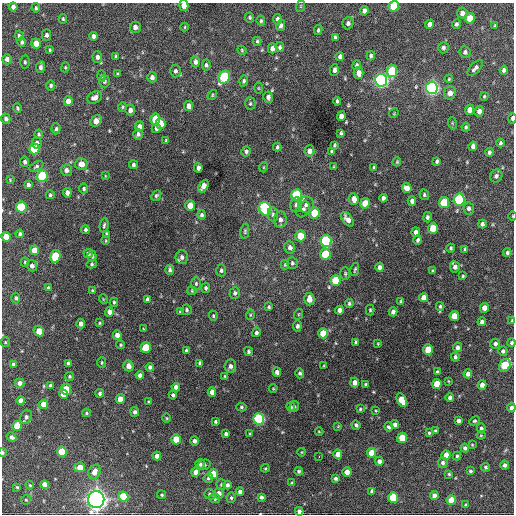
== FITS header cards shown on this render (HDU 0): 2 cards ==
NAXIS1  =                  512 / Axis length
NAXIS2  =                  512 / Axis length

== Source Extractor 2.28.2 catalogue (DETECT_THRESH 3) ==
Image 512 x 512 px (HDU 0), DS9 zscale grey, 1 PNG px = 1 image px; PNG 516 x 516 px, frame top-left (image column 1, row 512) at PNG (2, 3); each listed source drawn as its Kron ellipse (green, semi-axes under 4 px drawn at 4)
Background 1200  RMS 36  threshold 108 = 3 sigma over >= 5 px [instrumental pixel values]
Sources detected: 348; all 348 listed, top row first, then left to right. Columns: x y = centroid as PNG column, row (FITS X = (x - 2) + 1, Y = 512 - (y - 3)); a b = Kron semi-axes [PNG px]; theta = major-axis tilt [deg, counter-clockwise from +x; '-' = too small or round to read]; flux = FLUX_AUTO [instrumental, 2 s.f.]
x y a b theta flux
184 5 5 4 - 2.4e+04
301 6 6 3 72 2.4e+03
394 6 5 5 - 7.8e+04
13 7 4 4 - 9.7e+03
36 8 4 3 - 3.2e+03
364 11 5 4 - 9.0e+03
462 13 5 5 - 1.3e+04
250 17 5 4 - 3.4e+03
470 18 5 5 - 4.6e+04
63 19 4 4 - 3.3e+03
277 19 5 4 - 7.4e+03
261 21 5 4 - 3.2e+03
348 23 6 5 - 7.1e+03
430 24 4 4 - 1.1e+04
457 24 5 4 - 4.8e+03
281 26 5 4 - 7.7e+03
495 26 4 3 - 2.5e+03
135 27 5 5 - 1.1e+04
185 27 4 3 - 2.1e+03
318 30 5 3 - 3.4e+03
46 35 5 4 - 6.6e+03
19 36 5 4 - 4.7e+03
93 36 4 3 - 7.2e+03
335 37 4 3 - 4.7e+03
257 41 4 3 - 3.2e+03
22 42 5 4 - 4.5e+03
36 43 5 4 - 3.1e+04
280 47 5 4 - 5.5e+03
272 48 5 4 - 1.4e+04
443 48 5 5 - 6.0e+03
50 50 3 3 - 2.5e+03
242 50 5 4 - 2.8e+03
465 52 6 5 - 6.6e+03
116 56 4 4 - 2.7e+03
340 56 4 4 - 7.3e+03
371 56 4 3 - 4.4e+03
97 57 6 5 - 8.9e+03
7 59 5 5 - 8.6e+03
25 62 6 4 -89 3.9e+03
195 62 5 4 - 9.5e+03
206 65 5 4 - 4.9e+03
357 65 5 4 - 4.3e+03
41 67 6 4 80 6.6e+03
65 67 5 4 - 2.7e+03
475 68 10 4 47 7.9e+03
334 70 6 4 86 6.5e+03
504 70 4 4 - 7.5e+03
175 71 6 5 - 6.3e+03
392 71 6 5 - 1.2e+05
359 73 6 5 - 1.5e+04
117 74 4 3 - 2.7e+03
101 76 5 3 - 3.1e+03
152 77 5 4 - 8.5e+03
224 77 7 5 60 1.9e+05
449 79 4 3 - 2.4e+03
381 80 6 6 - 8.0e+05
104 81 6 5 - 5.7e+03
244 81 5 4 - 4.4e+03
51 85 5 4 - 5.0e+03
258 88 5 3 - 2.3e+03
432 88 6 6 - 7.8e+05
450 93 6 6 - 1.6e+04
212 95 5 4 - 2.9e+03
484 96 4 3 - 2.6e+03
95 97 8 5 27 1.2e+04
268 97 6 4 -79 7.7e+03
68 101 5 4 - 1.6e+04
337 101 4 3 - 4.2e+03
250 104 6 5 - 4.2e+03
189 106 5 4 - 1.1e+04
122 107 4 4 - 2.9e+03
17 108 5 3 - 3.4e+03
130 110 5 4 - 1.0e+04
470 110 5 4 - 2.1e+04
479 111 5 4 - 1.2e+04
394 113 5 4 - 2.2e+03
341 116 5 4 - 1.5e+04
512 118 5 3 - 6.9e+03
6 119 5 4 - 7.1e+03
155 119 5 5 - 5.2e+04
96 121 6 5 - 2.3e+04
161 123 5 5 - 3.4e+04
452 123 6 4 -72 2.7e+03
140 126 5 4 - 1.0e+04
466 127 4 3 - 3.8e+03
156 128 5 4 - 6.6e+03
56 129 6 4 86 4.4e+03
341 133 4 3 - 3.7e+03
39 134 4 4 - 3.3e+03
138 134 5 5 - 6.6e+03
166 141 4 3 - 3.1e+03
37 143 6 5 - 6.4e+03
500 143 4 3 - 4.1e+03
334 145 4 3 - 2.8e+03
473 146 4 4 - 1.0e+04
277 147 4 3 - 3.8e+03
34 149 5 5 - 1.0e+05
246 151 5 5 - 4.9e+03
309 151 5 5 - 1.1e+04
332 151 3 3 - 3.2e+03
489 152 4 3 - 5.1e+03
437 161 4 3 - 4.1e+03
25 162 5 4 - 5.9e+03
397 162 5 3 - 2.5e+03
81 164 6 6 - 1.8e+04
133 165 4 4 - 4.6e+03
36 166 7 4 29 4.2e+03
334 166 3 2 - 1.9e+03
264 167 5 3 - 2.1e+03
198 168 5 4 - 9.9e+03
374 168 4 3 - 3.6e+03
66 170 5 5 - 8.3e+03
42 176 6 5 - 1.7e+05
105 176 4 2 - 1.7e+03
496 176 6 6 - 7.9e+03
10 180 4 3 - 2.0e+03
28 185 4 4 - 7.2e+03
203 186 7 4 62 2.8e+04
407 188 5 4 - 1.8e+04
84 189 5 4 - 4.2e+03
67 193 5 4 - 1.0e+04
50 195 4 4 - 4.0e+03
156 195 6 4 50 3.5e+03
296 195 6 5 - 1.6e+05
424 195 5 5 - 4.5e+03
383 198 4 4 - 6.3e+03
354 199 6 4 -84 2.0e+04
459 199 6 5 - 2.4e+05
412 201 4 4 - 7.3e+03
365 203 5 5 - 3.8e+04
444 203 5 5 - 9.6e+04
296 205 7 6 - 8.6e+03
306 205 8 8 - 9.5e+03
190 206 5 4 - 3.2e+04
21 207 5 5 - 1.4e+05
469 208 6 5 - 7.5e+03
265 209 7 5 -66 2.3e+05
303 209 8 6 59 7.5e+03
314 213 6 5 - 6.5e+04
273 214 7 5 -81 5.8e+03
202 215 4 4 - 4.6e+03
512 216 4 3 - 1.6e+03
427 217 5 4 - 5.7e+03
347 219 8 4 -53 1.5e+04
280 220 8 6 -90 1.1e+04
482 224 4 4 - 5.9e+03
104 225 7 4 82 3.9e+03
433 228 5 5 - 6.7e+04
85 230 4 4 - 4.6e+03
245 231 8 4 78 3.7e+03
416 232 4 4 - 8.3e+03
20 234 4 3 - 4.6e+03
106 234 4 3 - 4.9e+03
300 236 5 5 - 4.3e+04
6 237 5 4 - 3.1e+04
106 240 4 3 - 2.0e+03
418 240 4 3 - 5.5e+03
326 241 6 5 - 2.4e+05
290 247 6 5 - 9.3e+03
451 248 4 3 - 3.7e+03
465 249 4 3 - 4.6e+03
34 250 5 4 - 2.9e+04
88 253 5 4 - 5.9e+03
507 253 4 4 - 4.7e+03
325 254 5 5 - 9.9e+04
55 256 6 5 - 1.0e+05
92 256 5 4 - 5.5e+03
182 257 7 6 - 9.1e+03
25 262 4 4 - 3.0e+03
292 263 6 5 - 4.9e+03
92 264 5 4 - 3.6e+03
285 265 5 4 - 2.7e+03
32 266 5 5 - 8.8e+03
380 267 4 4 - 7.5e+03
455 267 6 5 - 1.0e+04
355 269 6 3 79 3.3e+03
170 270 5 3 - 5.4e+03
221 270 6 5 - 5.0e+03
433 271 4 3 - 3.4e+03
345 274 6 5 - 3.9e+03
463 276 3 3 - 3.0e+03
335 280 5 5 - 7.2e+04
196 284 7 5 89 4.1e+03
48 288 4 3 - 3.2e+03
206 288 5 4 - 4.7e+03
93 291 4 3 - 3.4e+03
192 291 4 4 - 2.6e+03
235 293 6 5 - 5.7e+03
423 297 5 4 - 1.7e+04
16 298 5 4 - 4.8e+03
103 299 5 3 - 1.8e+03
147 299 4 3 - 5.2e+03
309 299 6 5 - 2.0e+04
114 302 4 4 - 3.4e+03
401 302 4 3 - 4.1e+03
349 303 4 4 - 3.7e+03
440 306 4 3 - 3.8e+03
269 307 4 4 - 3.2e+03
485 308 5 4 - 2.0e+04
187 310 5 5 - 4.6e+03
339 310 4 4 - 1.1e+04
370 310 5 4 - 3.1e+03
180 311 3 3 - 3.4e+03
109 312 5 4 - 1.7e+04
393 312 4 4 - 9.0e+03
299 314 5 3 - 2.3e+03
250 315 5 3 - 2.5e+03
213 316 5 4 - 2.8e+03
454 316 5 4 - 3.5e+04
512 321 4 3 - 2.5e+03
482 322 4 4 - 7.7e+03
100 323 3 3 - 2.2e+03
81 324 5 4 - 1.0e+04
297 326 5 4 - 6.2e+03
143 329 3 2 - 2.0e+03
39 331 5 4 - 4.9e+04
256 332 4 4 - 5.5e+03
323 333 5 5 - 4.7e+04
117 335 5 4 - 1.4e+04
5 342 5 4 - 2.6e+03
356 342 4 3 - 4.3e+03
512 343 4 4 - 4.7e+03
378 344 3 3 - 1.9e+03
495 344 5 5 - 7.2e+03
121 345 4 4 - 2.8e+03
146 347 5 5 - 7.8e+04
457 347 5 4 - 9.6e+03
428 350 5 5 - 5.9e+04
186 351 4 3 - 5.6e+03
248 351 4 4 - 4.5e+03
503 351 5 4 - 5.8e+03
455 357 4 4 - 4.6e+03
68 363 4 3 - 4.7e+03
102 363 5 4 - 2.9e+03
200 363 4 4 - 6.1e+03
13 364 4 3 - 5.4e+03
505 365 7 5 57 1.0e+05
128 366 5 5 - 1.7e+04
230 366 6 6 - 9.0e+03
324 366 3 2 - 2.2e+03
150 367 4 4 - 6.8e+03
277 372 4 4 - 1.1e+04
437 372 4 3 - 4.6e+03
300 373 5 4 - 4.4e+03
468 374 4 4 - 1.2e+04
140 375 4 4 - 9.9e+03
69 376 4 4 - 2.9e+03
225 376 4 3 - 2.0e+03
448 381 4 2 - 1.8e+03
355 382 5 4 - 1.3e+04
19 383 5 4 - 1.0e+04
437 384 5 4 - 5.0e+04
366 385 3 3 - 3.6e+03
482 385 5 4 - 1.4e+04
50 386 4 3 - 6.3e+03
176 387 4 4 - 1.1e+04
66 389 5 5 - 8.1e+04
273 389 4 3 - 1.9e+03
212 392 5 4 - 1.5e+04
100 393 4 4 - 4.9e+03
63 394 5 4 - 2.6e+04
173 395 4 3 - 5.7e+03
450 397 4 4 - 8.7e+03
120 399 5 4 - 2.4e+04
21 400 4 4 - 1.3e+04
402 400 7 4 -64 4.6e+04
149 402 4 3 - 2.3e+03
44 404 4 4 - 2.7e+04
294 406 5 5 - 3.4e+03
241 407 5 4 - 3.5e+03
291 407 4 4 - 3.7e+03
511 408 4 4 - 1.1e+04
360 409 4 4 - 2.7e+03
376 411 3 2 - 1.9e+03
135 412 5 4 - 6.1e+03
86 413 4 4 - 2.9e+03
26 417 7 5 69 7.8e+03
167 418 5 3 - 2.2e+03
259 419 5 5 - 3.3e+05
458 420 4 3 - 7.3e+03
474 421 5 4 - 3.6e+03
215 422 3 3 - 3.6e+03
395 424 4 4 - 1.0e+04
356 425 5 4 - 5.3e+03
17 426 5 5 - 4.6e+04
338 426 4 3 - 1.9e+03
389 427 5 4 - 4.8e+03
481 428 5 4 - 5.0e+03
435 431 3 3 - 2.9e+03
319 432 4 3 - 1.9e+03
429 433 4 4 - 3.0e+03
226 434 4 3 - 6.1e+03
250 434 4 3 - 2.5e+03
481 435 4 4 - 2.2e+03
12 437 5 4 - 6.6e+03
402 438 5 5 - 6.9e+04
176 439 5 5 - 5.0e+04
194 441 5 4 - 7.5e+03
472 445 3 3 - 1.8e+03
465 448 4 4 - 6.6e+03
3 452 4 2 - 3.8e+03
62 452 5 5 - 8.2e+04
302 452 4 3 - 1.8e+03
372 453 5 5 - 4.5e+04
338 454 4 4 - 1.7e+04
446 455 4 4 - 2.7e+04
157 456 4 4 - 1.1e+04
319 456 3 2 - 2.7e+03
457 456 4 3 - 3.6e+03
379 461 4 4 - 1.0e+04
443 463 5 5 - 6.1e+03
200 464 5 4 - 4.0e+03
204 465 6 5 - 3.7e+03
504 465 4 4 - 8.1e+03
80 467 5 4 - 2.8e+04
485 467 4 4 - 4.1e+03
265 468 4 3 - 2.4e+03
299 471 4 4 - 4.0e+03
470 471 3 3 - 3.3e+03
94 472 7 5 63 1.9e+04
196 472 5 4 - 2.1e+04
347 472 4 4 - 2.0e+04
213 474 5 5 - 3.9e+04
449 474 4 3 - 2.8e+03
208 478 5 4 - 4.5e+03
335 478 4 3 - 5.1e+03
292 483 3 3 - 2.8e+03
45 484 4 4 - 2.2e+04
30 485 4 3 - 2.5e+03
221 485 5 5 - 3.6e+03
227 485 4 4 - 6.1e+03
17 487 4 4 - 2.8e+03
372 491 4 4 - 7.8e+03
240 492 4 4 - 9.3e+03
219 493 5 5 - 1.2e+04
210 494 6 5 - 5.8e+03
162 495 5 4 - 3.3e+03
434 495 4 4 - 1.0e+04
123 496 5 5 - 8.4e+04
261 497 4 3 - 5.5e+03
215 498 5 5 - 6.5e+03
231 498 5 4 - 3.9e+03
393 498 5 5 - 9.2e+04
96 499 8 8 - 1.7e+06
26 500 5 4 - 3.1e+03
451 500 4 4 - 4.7e+04
465 505 3 3 - 2.5e+03
299 511 4 4 - 8.4e+03
At the frame edge (FLAGS 8, measured only in part): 9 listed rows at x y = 184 5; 394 6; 512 118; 512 216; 512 321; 512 343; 511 408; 3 452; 261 497